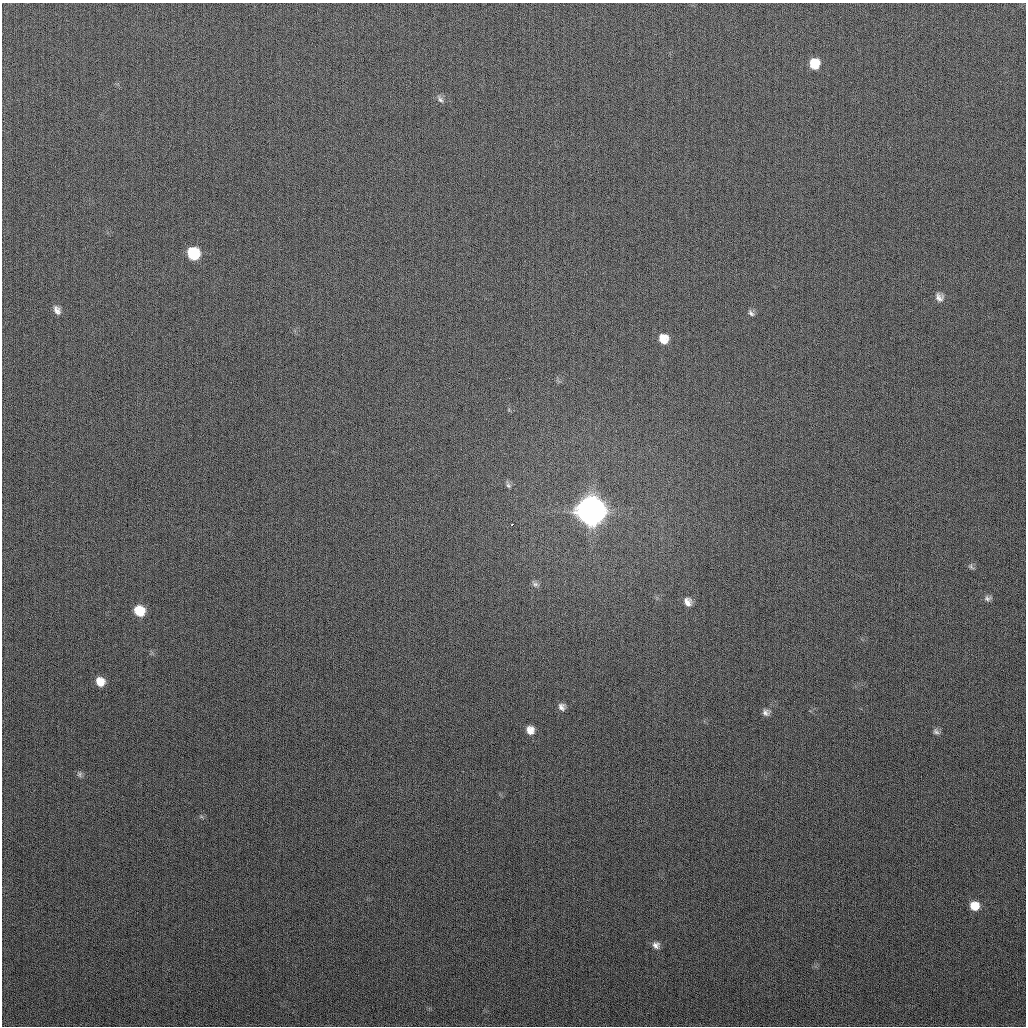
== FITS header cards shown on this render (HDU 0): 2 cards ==
NAXIS1  =                 1024
NAXIS2  =                 1024

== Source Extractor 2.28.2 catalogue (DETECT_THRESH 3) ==
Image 1024 x 1024 px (HDU 0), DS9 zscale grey, 1 PNG px = 1 image px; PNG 1028 x 1028 px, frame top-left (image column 1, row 1024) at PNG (2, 3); no overlay
Background 266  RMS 11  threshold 32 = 3 sigma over >= 5 px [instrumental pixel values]
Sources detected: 23; all 23 listed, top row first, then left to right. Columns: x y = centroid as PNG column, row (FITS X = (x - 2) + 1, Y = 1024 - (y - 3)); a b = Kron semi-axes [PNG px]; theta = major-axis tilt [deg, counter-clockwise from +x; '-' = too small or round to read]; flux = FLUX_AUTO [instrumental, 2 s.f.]
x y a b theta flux
814 64 9 8 - 1.4e+04
440 99 11 5 -57 2.2e+03
193 253 10 9 - 3.6e+04
939 297 9 8 - 4.0e+03
57 310 10 6 -63 3.7e+03
751 313 10 6 -50 2.0e+03
663 339 10 9 - 9.6e+03
508 485 8 6 -44 1.7e+03
591 511 11 11 - 1.5e+06
512 524 3 2 - 1.5e+03
971 567 9 5 -45 1.5e+03
535 584 10 6 -28 2.2e+03
987 598 9 7 3 2.3e+03
688 602 11 9 -62 4.8e+03
139 611 9 9 - 2.0e+04
100 682 9 8 - 9.4e+03
562 707 8 8 - 3.4e+03
766 712 9 8 - 3.1e+03
530 730 9 8 - 6.2e+03
936 731 10 7 -48 2.1e+03
79 774 8 7 - 1.7e+03
974 906 9 8 - 1.2e+04
656 945 8 8 - 3.3e+03